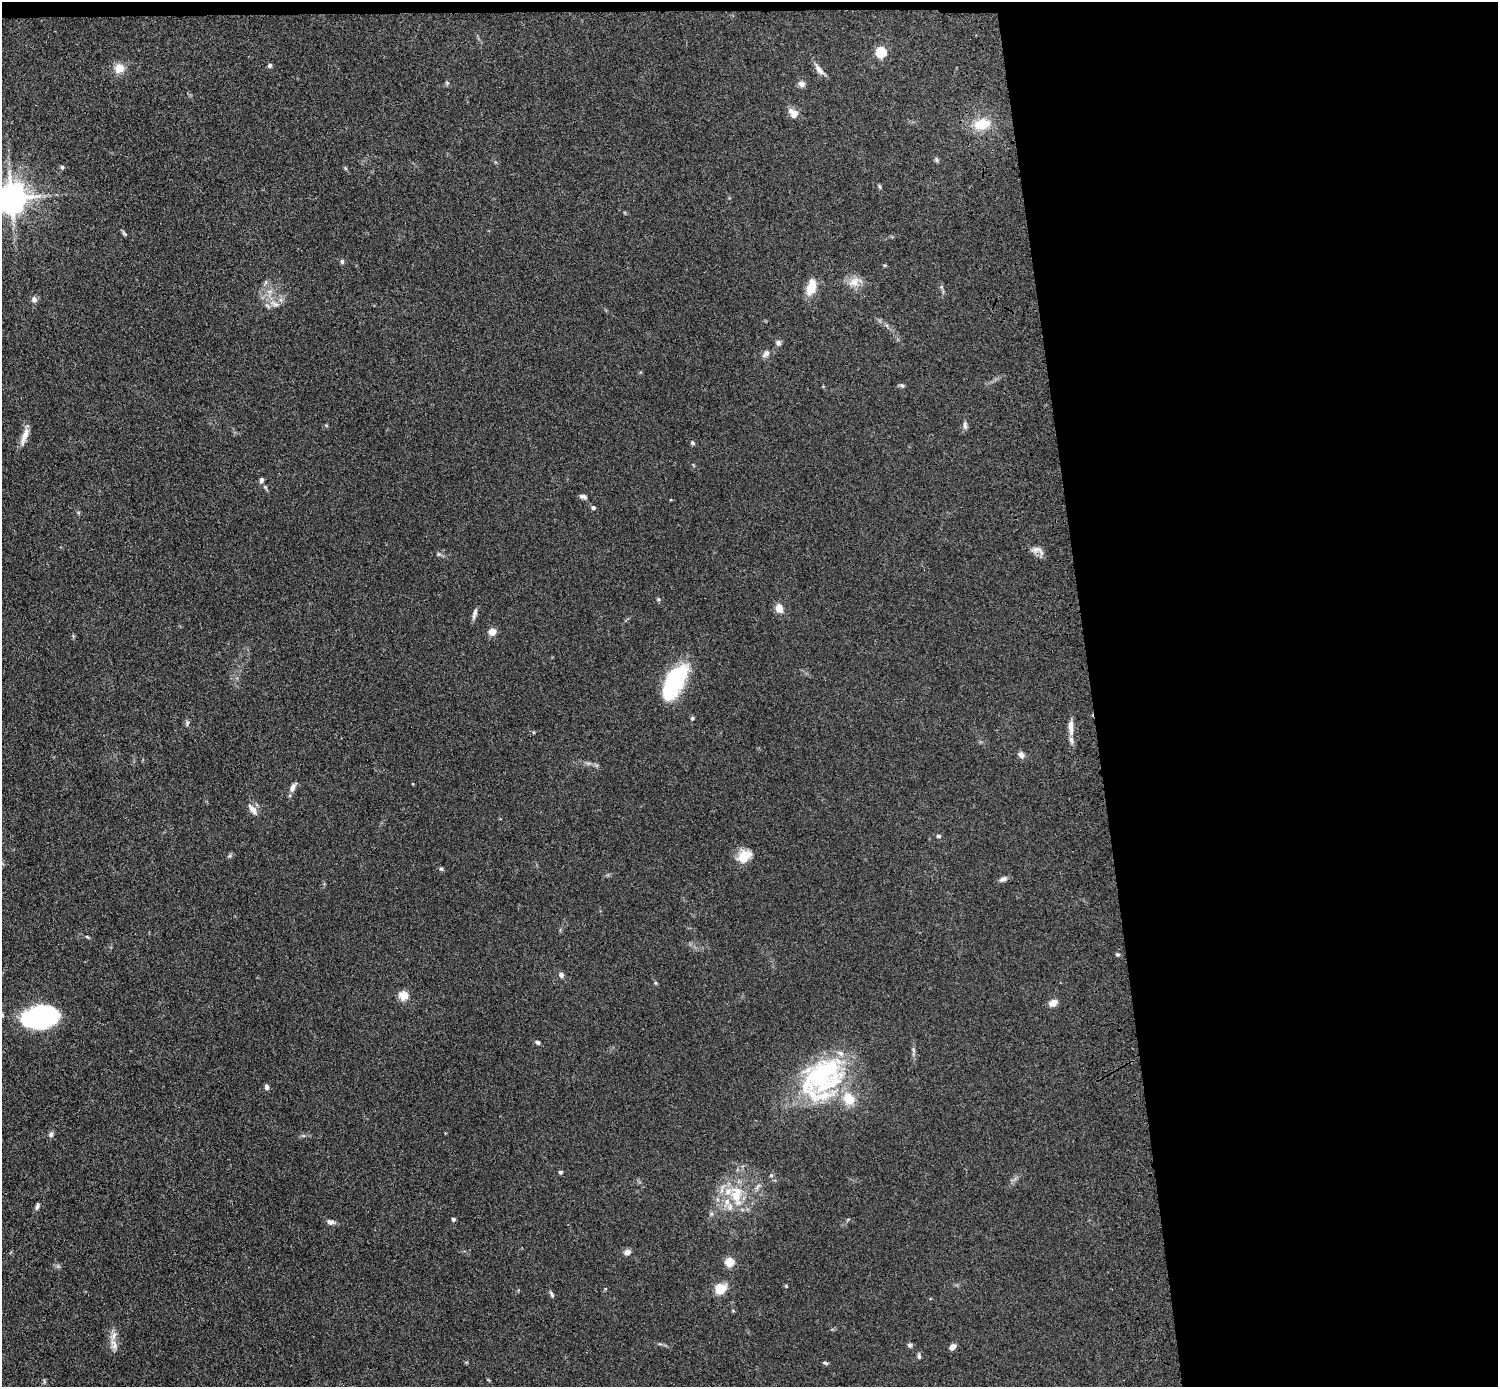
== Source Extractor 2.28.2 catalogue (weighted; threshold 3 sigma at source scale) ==
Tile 3 of 3 x 3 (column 3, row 1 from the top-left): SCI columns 3108-4603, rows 2914-4298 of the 4719 x 4546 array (HDU 1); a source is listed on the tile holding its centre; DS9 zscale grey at full resolution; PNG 1500 x 1389 px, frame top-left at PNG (2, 2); no overlay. Shown black and unused: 28% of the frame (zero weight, under 3 of 4 exposures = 6% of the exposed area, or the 3 px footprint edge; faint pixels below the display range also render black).
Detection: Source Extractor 2.28.2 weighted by HDU 2 'WHT'; one run over the whole footprint, this tile lists its part. Background 0.0625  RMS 0.0062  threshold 0.0278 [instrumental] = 3 sigma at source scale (4.5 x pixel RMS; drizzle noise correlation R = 1.50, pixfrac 1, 0.05/0.05 arcsec/px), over >= 5 px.
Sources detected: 82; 2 inside a brighter object's white glare — not listed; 8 inside a brighter listed object's ellipse — not listed separately; the other 72 listed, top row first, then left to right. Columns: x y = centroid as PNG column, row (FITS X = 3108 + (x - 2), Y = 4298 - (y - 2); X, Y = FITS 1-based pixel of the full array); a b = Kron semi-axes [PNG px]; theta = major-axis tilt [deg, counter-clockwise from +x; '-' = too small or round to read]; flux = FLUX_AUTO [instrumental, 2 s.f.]
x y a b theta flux
881 52 6 5 - 47
270 66 6 5 - 1.3
119 68 10 10 - 7.6
819 70 17 7 -50 3.9
447 83 6 4 -46 0.81
801 84 9 8 - 2.7
793 113 14 9 -45 5
982 124 20 13 11 13
936 160 8 4 -81 0.96
62 167 5 5 - 1.1
880 187 7 4 -51 0.89
11 198 9 9 - 1100
124 233 9 4 -51 1.1
342 261 6 4 -85 1.4
855 282 19 12 21 7.2
941 287 6 4 19 0.76
811 288 17 9 75 12
34 299 8 7 - 2.3
275 304 15 7 -27 4.4
778 343 8 7 - 1.7
766 353 12 7 51 2.7
902 385 7 5 -39 1.2
965 425 12 5 -89 1.9
25 435 27 7 72 5.8
692 443 6 4 -42 0.96
261 480 7 5 84 1.7
583 497 10 5 -15 1.8
593 507 5 5 - 1.5
1036 549 16 7 -7 3.6
439 554 6 5 - 1.1
659 599 6 5 - 0.83
779 608 9 7 -71 5.9
474 614 15 5 75 2.3
492 632 8 7 - 5.3
675 677 28 17 64 63
692 718 4 4 - 1.1
187 723 9 4 -89 1.2
1071 727 22 7 -88 5.3
1021 755 9 7 -44 2.7
293 787 13 6 61 3.1
253 809 16 7 -53 3.7
938 836 6 5 - 1.1
744 856 18 14 38 9.7
441 869 6 5 - 0.94
1003 879 11 6 23 2.3
87 937 6 3 -36 0.74
1117 954 5 4 - 0.89
561 975 6 6 - 2
656 983 6 3 -71 0.73
404 995 5 5 - 30
1053 1003 12 8 31 3.7
40 1017 34 19 9 85
538 1042 7 5 -15 1.3
820 1076 56 47 62 90
266 1087 6 5 - 1.9
51 1134 7 6 - 1.8
560 1172 4 4 - 1.4
736 1195 32 17 -83 22
37 1206 9 4 77 1.4
453 1219 5 4 - 1.1
331 1222 9 6 -10 2.7
627 1252 7 6 - 3.2
730 1262 5 5 - 29
786 1286 4 4 - 0.57
720 1288 11 10 - 13
551 1294 10 4 -60 1.2
114 1345 15 9 -69 4.4
910 1345 6 6 - 1.4
953 1347 7 5 44 3.3
919 1356 8 4 -86 1.3
825 1363 7 4 -22 1
44 1381 6 4 -73 0.81
Overlapping masked pixels (flux is a lower limit): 1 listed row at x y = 1036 549
Isophote crosses this tile's border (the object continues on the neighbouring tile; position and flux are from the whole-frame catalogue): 1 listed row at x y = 11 198